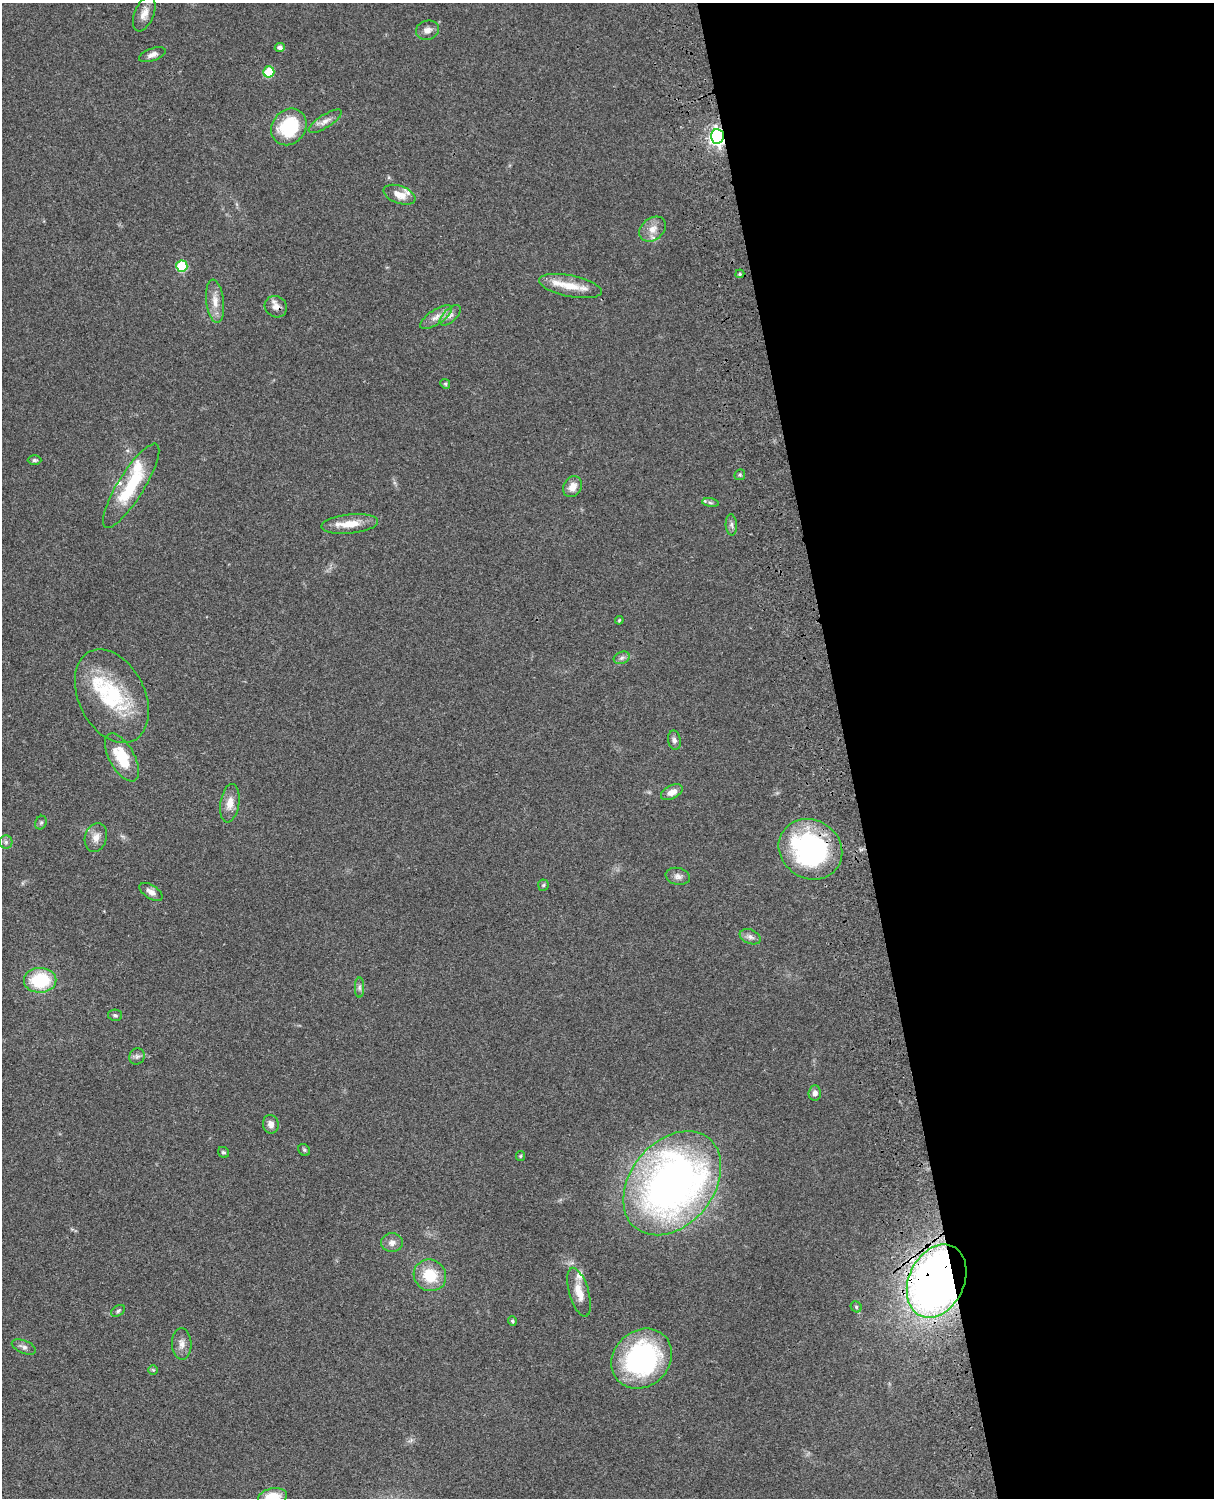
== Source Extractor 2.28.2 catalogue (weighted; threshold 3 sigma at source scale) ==
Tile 8 of 4 x 3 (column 4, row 2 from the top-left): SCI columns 3758-4969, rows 1773-3268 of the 5088 x 4927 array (HDU 1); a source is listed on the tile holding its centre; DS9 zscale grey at full resolution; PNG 1216 x 1500 px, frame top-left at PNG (2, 3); each listed source drawn as its Kron ellipse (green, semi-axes under 4 px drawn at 4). Shown black and unused: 30% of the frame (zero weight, under 3 of 4 exposures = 6% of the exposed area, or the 3 px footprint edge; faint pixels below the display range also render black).
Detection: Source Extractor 2.28.2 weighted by HDU 2 'WHT'; one run over the whole footprint, this tile lists its part. Background 0.0889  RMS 0.0061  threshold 0.0275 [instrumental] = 3 sigma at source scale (4.5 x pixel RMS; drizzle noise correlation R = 1.50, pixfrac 1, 0.05/0.05 arcsec/px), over >= 5 px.
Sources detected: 68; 6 inside a brighter listed object's ellipse — not listed separately; the other 62 listed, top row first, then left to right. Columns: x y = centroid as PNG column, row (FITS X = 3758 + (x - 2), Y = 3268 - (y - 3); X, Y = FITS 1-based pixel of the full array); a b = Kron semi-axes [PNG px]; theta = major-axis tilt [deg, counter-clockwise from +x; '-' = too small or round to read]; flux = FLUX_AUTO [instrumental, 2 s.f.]
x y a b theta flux
144 14 18 9 68 5.4
427 30 12 9 14 3.5
280 48 5 4 - 2.4
152 55 14 6 20 3.1
269 72 5 5 - 27
325 121 19 6 32 4
289 127 19 16 50 33
717 136 7 6 - 250
399 195 17 8 -20 6.5
653 229 15 10 39 6.1
182 266 6 5 - 35
740 274 4 3 - 0.88
570 286 32 10 -11 14
215 301 22 9 -83 6.8
276 307 11 10 - 4.2
450 315 13 6 43 3.1
436 317 18 7 34 4.9
445 384 5 4 - 0.87
35 460 7 4 0 1.2
740 475 5 5 - 0.99
131 486 49 13 58 33
572 487 11 9 59 5.4
710 503 8 4 -9 1.2
350 524 28 9 6 12
731 525 10 5 -86 2
619 620 4 3 - 0.6
622 658 8 6 21 1.8
112 696 50 33 -64 52
674 740 10 6 -80 2.3
122 757 26 12 -61 21
672 792 12 6 26 4.9
230 803 19 9 81 6.6
41 823 7 5 67 1.2
96 837 15 11 72 5
6 842 6 6 - 1.6
810 849 33 29 -34 110
678 876 12 8 -11 3
543 885 5 5 - 0.9
151 892 13 6 -33 3.4
750 937 11 7 -22 2.8
40 980 16 12 1 33
359 987 10 4 -90 1.8
115 1015 7 5 -12 1.2
137 1056 8 7 - 1.9
815 1093 7 6 - 2.7
271 1124 9 8 - 3.1
304 1150 6 5 - 1.1
223 1152 6 5 - 1.1
520 1156 5 4 - 0.73
672 1183 58 41 51 370
392 1243 11 9 0 3.5
430 1275 16 15 - 18
937 1281 38 27 65 430
579 1292 25 10 -74 8.6
856 1307 6 5 - 1
118 1311 7 5 31 1.2
512 1321 5 4 - 0.71
182 1344 16 9 -87 4.4
24 1347 13 6 -21 2.4
642 1359 32 28 43 100
153 1370 5 5 - 0.81
272 1497 15 9 12 17
Overlapping masked pixels (flux is a lower limit): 4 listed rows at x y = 717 136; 276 307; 810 849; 937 1281
Isophote crosses this tile's border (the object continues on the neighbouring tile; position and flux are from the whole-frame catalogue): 1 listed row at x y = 272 1497